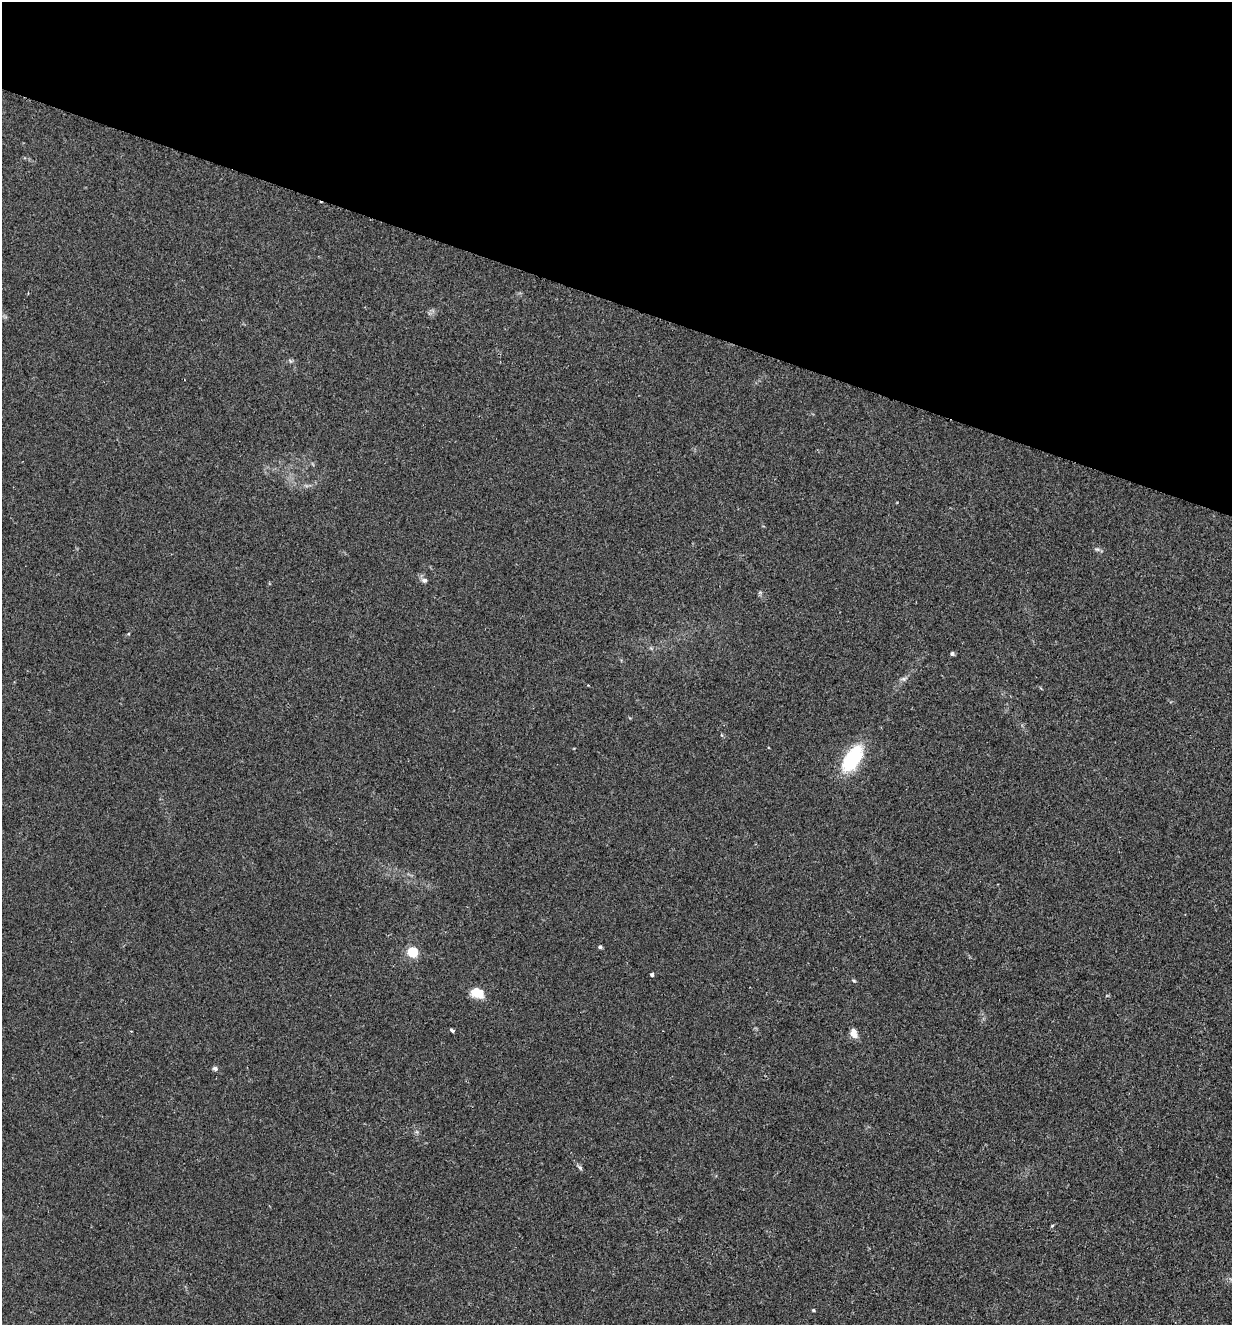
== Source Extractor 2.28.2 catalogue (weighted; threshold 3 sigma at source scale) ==
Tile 2 of 4 x 4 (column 2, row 1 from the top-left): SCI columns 1546-2775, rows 3990-5312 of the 5423 x 5336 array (HDU 1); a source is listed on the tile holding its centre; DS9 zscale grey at full resolution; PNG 1234 x 1327 px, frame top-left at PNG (2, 2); no overlay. Shown black and unused: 23% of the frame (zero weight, under 2 of 3 exposures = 3% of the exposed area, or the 3 px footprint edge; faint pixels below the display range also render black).
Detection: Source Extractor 2.28.2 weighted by HDU 2 'WHT'; one run over the whole footprint, this tile lists its part. Background 0.0241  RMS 0.0062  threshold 0.0281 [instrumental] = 3 sigma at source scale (4.5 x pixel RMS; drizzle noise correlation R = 1.50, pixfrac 1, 0.05/0.05 arcsec/px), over >= 5 px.
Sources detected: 16; all 16 listed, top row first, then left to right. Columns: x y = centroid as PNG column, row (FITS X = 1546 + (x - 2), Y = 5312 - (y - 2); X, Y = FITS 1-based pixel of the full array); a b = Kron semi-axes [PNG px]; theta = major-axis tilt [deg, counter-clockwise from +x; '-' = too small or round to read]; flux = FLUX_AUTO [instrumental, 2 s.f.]
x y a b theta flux
1097 549 7 4 -18 1.1
424 580 8 6 -11 1.8
952 654 5 4 - 1
903 679 6 6 - 1.3
852 759 24 12 57 47
600 947 4 4 - 1.3
413 952 5 5 - 52
652 975 4 4 - 1.5
854 981 5 4 - 0.7
477 993 14 10 -18 10
452 1031 4 3 - 1.8
854 1033 12 8 -68 4.2
215 1068 6 5 - 1.7
580 1167 8 5 -52 1.2
1052 1226 5 3 - 0.53
813 1310 4 3 - 0.73